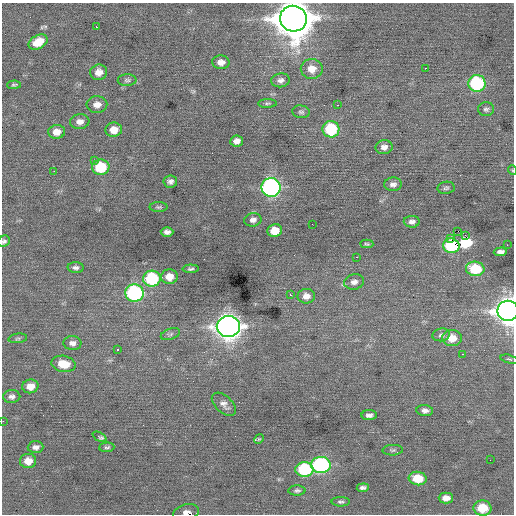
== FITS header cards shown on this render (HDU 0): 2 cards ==
NAXIS1  =                  512 / Axis length
NAXIS2  =                  512 / Axis length

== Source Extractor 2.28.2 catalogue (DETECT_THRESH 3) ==
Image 512 x 512 px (HDU 0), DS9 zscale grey, 1 PNG px = 1 image px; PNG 516 x 516 px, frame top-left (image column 1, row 512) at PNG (2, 3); each listed source drawn as its Kron ellipse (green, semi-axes under 4 px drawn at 4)
Background 0.0883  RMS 0.82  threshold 2.47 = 3 sigma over >= 5 px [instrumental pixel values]
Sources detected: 88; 1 with non-positive FLUX_AUTO (blend fragments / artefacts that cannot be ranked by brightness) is neither listed nor drawn; the other 87 listed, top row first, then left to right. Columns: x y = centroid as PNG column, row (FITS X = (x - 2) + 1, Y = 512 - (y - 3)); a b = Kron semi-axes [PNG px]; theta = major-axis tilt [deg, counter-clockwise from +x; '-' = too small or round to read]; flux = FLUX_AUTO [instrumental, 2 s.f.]
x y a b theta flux
293 19 13 13 - 170000
96 27 3 2 - 310
38 42 10 6 27 880
221 62 8 7 - 350
425 68 3 2 - 650
312 69 11 10 - 660
99 72 8 7 - 450
127 80 9 5 0 130
280 80 9 7 7 250
477 83 8 8 - 5600
14 85 7 4 1 89
267 103 9 3 1 87
97 105 10 8 3 380
337 105 2 2 - 200
486 109 8 7 - 140
301 112 9 6 -7 140
80 122 10 7 6 330
331 129 8 8 - 3400
114 130 8 7 - 650
57 132 8 7 - 470
237 141 6 5 - 310
384 147 8 7 - 320
94 160 2 2 - 160
101 167 8 8 - 2300
512 170 5 3 - 42
54 171 3 2 - 53
170 181 7 6 - 210
393 184 9 7 4 240
271 187 9 9 - 16000
446 188 8 6 10 130
159 207 9 5 0 100
253 220 8 7 - 250
412 222 8 6 -2 230
312 224 2 2 - 190
275 231 7 6 - 860
458 231 2 2 - 6800
167 232 6 5 - 210
465 235 2 2 - 650
451 238 3 2 - 620
4 241 6 5 - 130
367 244 7 4 -2 86
507 245 2 2 - 92
451 246 8 7 - 73
500 252 6 4 2 230
357 257 3 2 - 450
76 268 8 5 -4 180
191 269 8 4 2 120
475 269 9 7 -7 2300
169 277 8 7 - 590
152 279 8 8 - 4100
354 282 10 7 12 280
134 293 9 8 - 8500
290 295 3 3 - 76
306 296 8 7 - 380
508 311 10 10 - 48000
228 327 11 10 - 50000
170 334 10 5 19 140
441 335 8 6 8 160
18 338 9 5 7 120
452 338 10 8 -1 770
72 343 9 7 -3 250
118 350 3 3 - 450
463 354 3 2 - 140
509 359 9 3 -15 72
64 364 12 8 -10 1000
30 386 8 7 - 570
12 397 8 6 3 230
224 404 14 8 -43 320
425 411 8 5 -6 230
369 415 8 5 1 210
3 421 2 2 - 75
99 437 7 3 -27 170
259 439 5 4 - 62
36 447 8 6 3 240
107 447 8 5 2 120
393 450 10 5 2 120
490 460 2 2 - 71
28 461 8 7 - 640
321 465 10 8 1 9600
304 469 9 7 0 4200
418 478 9 7 -5 1300
363 488 6 4 5 160
297 490 8 5 0 140
446 498 7 5 0 400
341 502 9 4 -1 120
482 508 9 7 -4 1400
186 512 13 8 13 300
At the frame edge (FLAGS 8, measured only in part): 6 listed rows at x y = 293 19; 512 170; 4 241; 508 311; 3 421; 186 512
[1 non-positive-flux detection neither listed nor drawn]